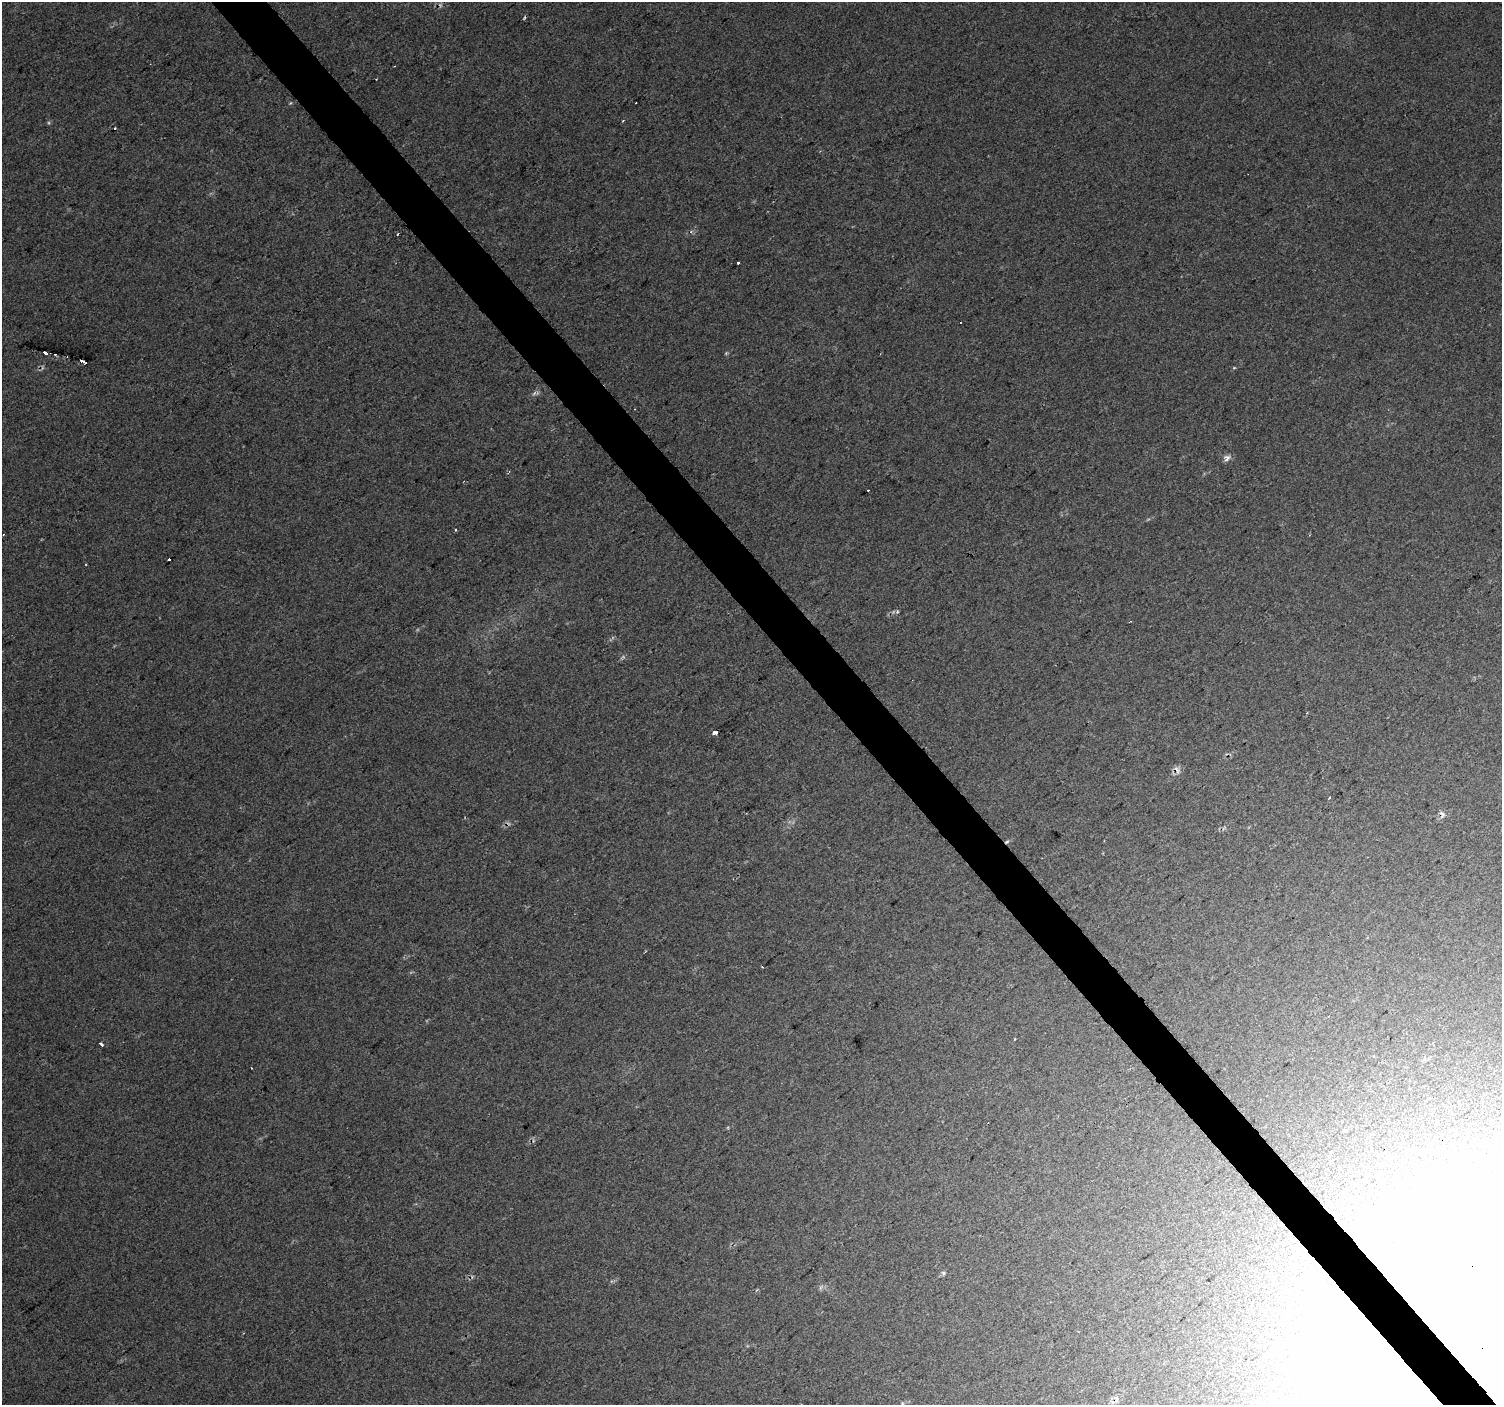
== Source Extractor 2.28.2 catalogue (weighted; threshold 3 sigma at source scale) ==
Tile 6 of 4 x 4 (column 2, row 2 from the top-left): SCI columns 1505-3004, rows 3009-4411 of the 6047 x 5990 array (HDU 1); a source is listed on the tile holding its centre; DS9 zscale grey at full resolution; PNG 1504 x 1407 px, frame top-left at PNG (2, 2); no overlay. Shown black and unused: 4% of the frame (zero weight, under 2 of 3 exposures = <1% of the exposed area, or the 3 px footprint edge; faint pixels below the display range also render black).
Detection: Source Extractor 2.28.2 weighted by HDU 2 'WHT'; one run over the whole footprint, this tile lists its part. Background 0.016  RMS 0.0078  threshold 0.0351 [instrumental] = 3 sigma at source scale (4.5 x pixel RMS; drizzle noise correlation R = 1.50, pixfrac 1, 0.0396/0.0396 arcsec/px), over >= 5 px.
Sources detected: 33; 2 too faint to see at this stretch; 1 inside a brighter object's white glare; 7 cosmic-ray / hot-pixel residue — not listed; the other 23 listed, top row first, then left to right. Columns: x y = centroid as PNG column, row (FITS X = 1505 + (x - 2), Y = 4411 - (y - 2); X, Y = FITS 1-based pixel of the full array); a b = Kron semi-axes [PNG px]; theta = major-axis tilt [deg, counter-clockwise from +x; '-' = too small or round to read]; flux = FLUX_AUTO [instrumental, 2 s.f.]
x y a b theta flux
290 103 5 3 - 0.81
738 263 3 3 - 4.5
45 353 4 3 - 6.6
83 361 7 3 -26 11
1234 368 5 3 - 0.81
1227 458 9 8 - 3.6
456 529 3 3 - 2.2
169 559 3 3 - 2.3
897 612 5 4 - 1.2
1307 713 3 3 - 0.6
715 732 5 3 - 16
1177 770 13 7 -55 3.5
1330 798 3 2 - 0.87
1442 814 10 6 -60 2.6
1007 842 6 4 23 1.5
1014 1039 3 2 - 1.7
101 1044 4 3 - 7.7
252 1068 2 2 - 0.6
1388 1158 6 5 - 1.3
943 1273 6 4 -62 1.3
1252 1302 3 3 - 1.6
1116 1399 11 6 -63 3.2
902 1403 5 4 - 0.97
Overlapping masked pixels (flux is a lower limit): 6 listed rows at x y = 83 361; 715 732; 1177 770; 1442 814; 1007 842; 1116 1399